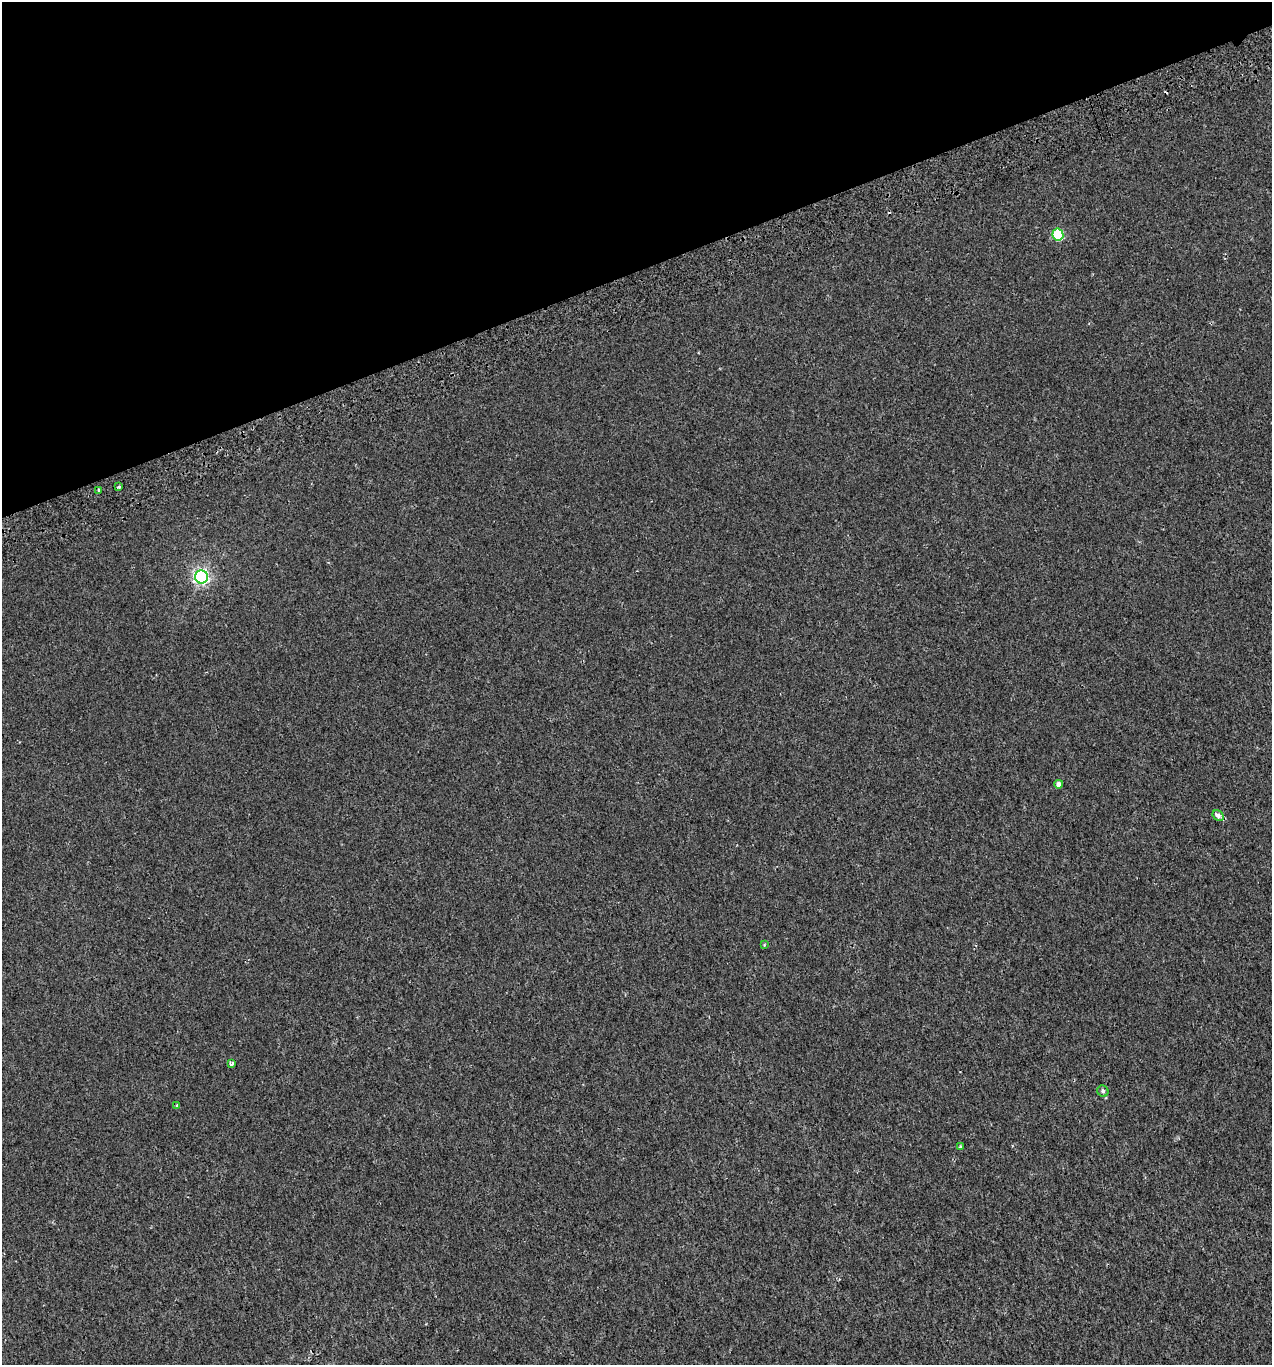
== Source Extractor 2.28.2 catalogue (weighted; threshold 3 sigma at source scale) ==
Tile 3 of 4 x 4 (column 3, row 1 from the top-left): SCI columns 2637-3906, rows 4139-5501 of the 5327 x 5546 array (HDU 1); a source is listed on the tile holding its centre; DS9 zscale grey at full resolution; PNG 1274 x 1367 px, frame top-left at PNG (2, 2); each listed source drawn as its Kron ellipse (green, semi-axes under 4 px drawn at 4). Shown black and unused: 20% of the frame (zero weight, under 2 of 3 exposures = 3% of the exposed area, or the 3 px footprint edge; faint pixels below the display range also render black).
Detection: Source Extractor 2.28.2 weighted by HDU 2 'WHT'; one run over the whole footprint, this tile lists its part. Background 0.00186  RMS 0.0036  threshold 0.0163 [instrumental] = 3 sigma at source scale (4.5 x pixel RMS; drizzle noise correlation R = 1.50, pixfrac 1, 0.0396/0.0396 arcsec/px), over >= 5 px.
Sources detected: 13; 2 cosmic-ray / hot-pixel residue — neither listed nor drawn; the other 11 listed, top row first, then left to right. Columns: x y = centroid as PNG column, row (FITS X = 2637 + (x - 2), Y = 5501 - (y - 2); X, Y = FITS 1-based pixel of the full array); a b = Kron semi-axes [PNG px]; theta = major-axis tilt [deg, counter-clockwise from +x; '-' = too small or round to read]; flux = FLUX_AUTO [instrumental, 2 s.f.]
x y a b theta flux
1058 235 6 5 - 23
118 487 4 2 - 0.63
99 490 4 3 - 1.2
201 577 6 6 - 81
1059 784 4 4 - 1.9
1218 815 6 4 -32 2.3
764 945 3 3 - 0.37
231 1064 4 3 - 1.1
1103 1091 6 5 - 0.77
177 1105 3 3 - 0.87
960 1147 4 3 - 0.51